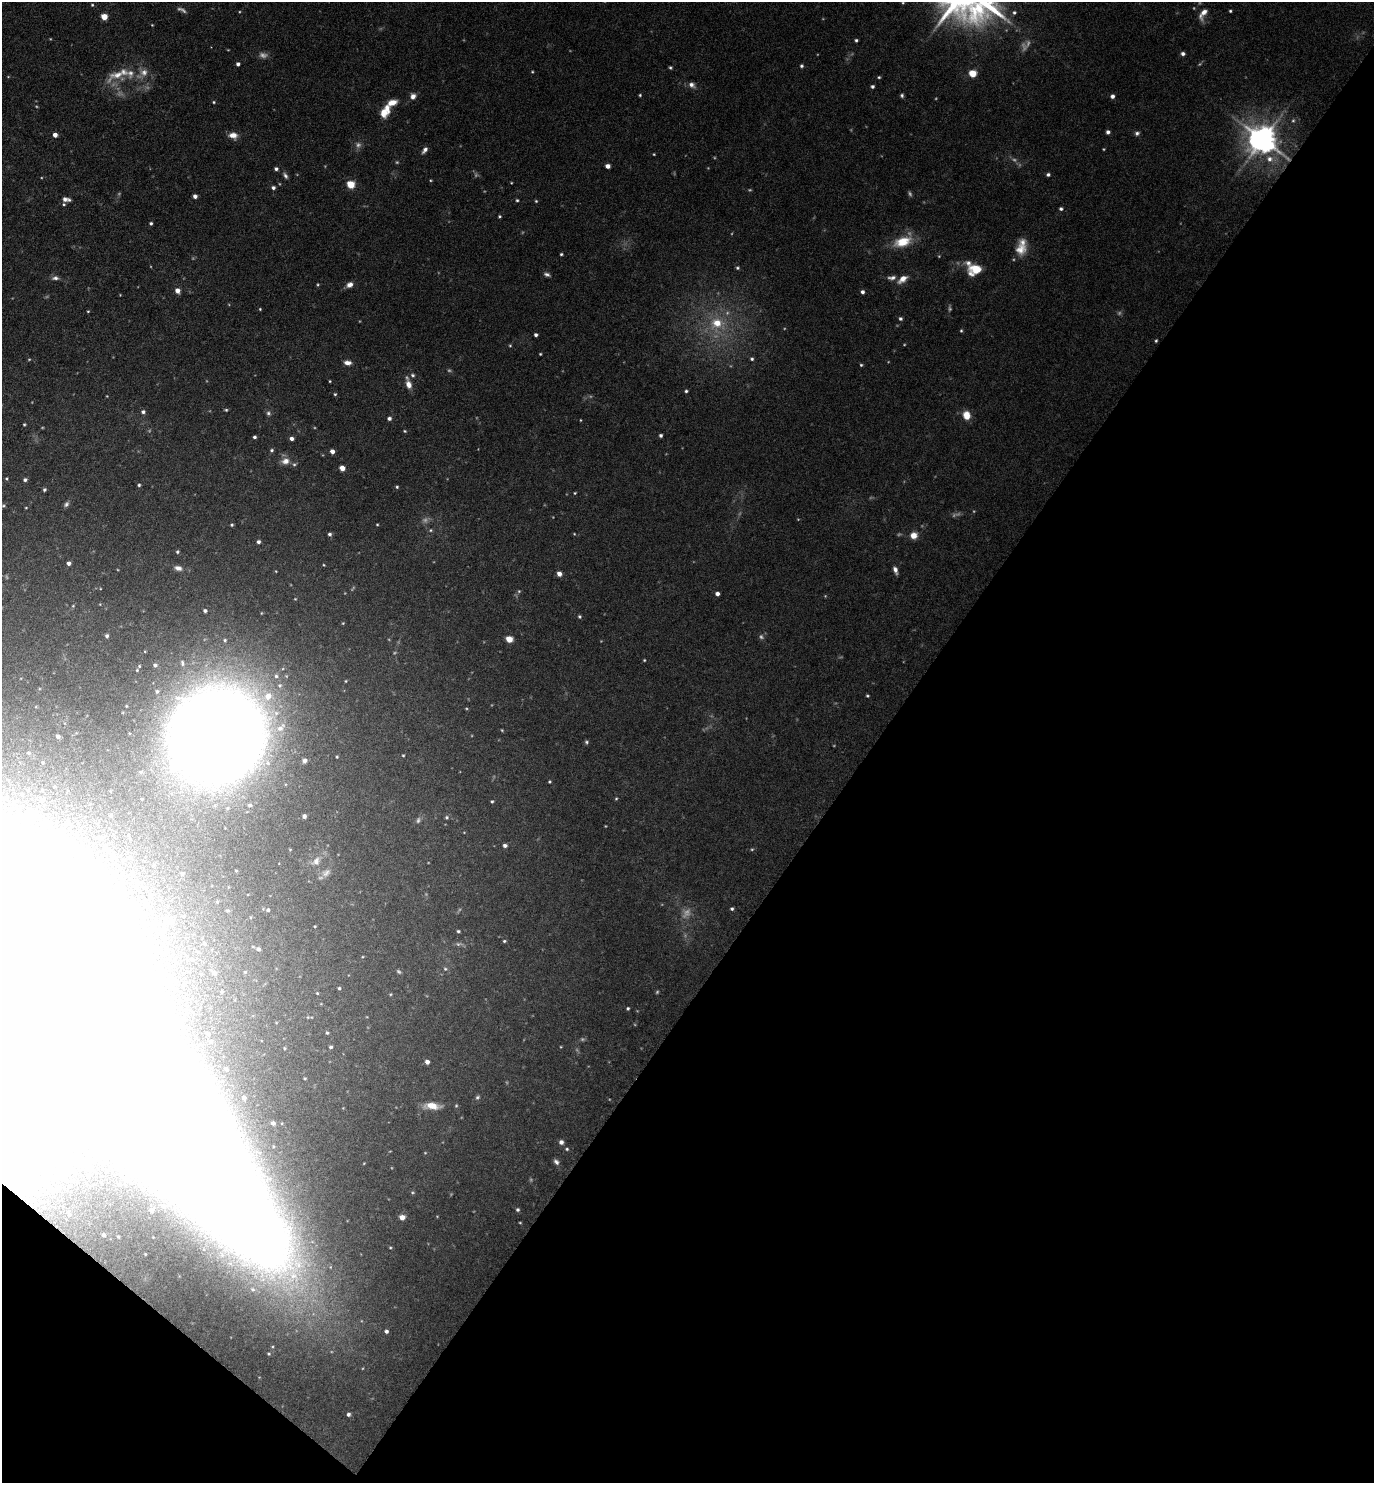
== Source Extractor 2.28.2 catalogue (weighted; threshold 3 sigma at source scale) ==
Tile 15 of 4 x 4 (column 3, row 4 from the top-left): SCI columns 3038-4409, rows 3-1483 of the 5933 x 5928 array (HDU 1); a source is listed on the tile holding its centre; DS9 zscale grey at full resolution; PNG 1376 x 1485 px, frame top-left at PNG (2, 2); no overlay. Shown black and unused: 39% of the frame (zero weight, under 4 of 8 exposures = <1% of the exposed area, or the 3 px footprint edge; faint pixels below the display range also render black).
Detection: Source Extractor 2.28.2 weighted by HDU 2 'WHT'; one run over the whole footprint, this tile lists its part. Background 0.043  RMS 0.0022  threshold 0.00918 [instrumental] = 3 sigma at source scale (4.09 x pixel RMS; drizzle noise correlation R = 1.36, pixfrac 0.8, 0.05/0.05 arcsec/px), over >= 5 px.
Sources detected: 271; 44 too faint to see at this stretch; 25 inside a brighter object's white glare — not listed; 9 inside a brighter listed object's ellipse — not listed separately; the other 193 listed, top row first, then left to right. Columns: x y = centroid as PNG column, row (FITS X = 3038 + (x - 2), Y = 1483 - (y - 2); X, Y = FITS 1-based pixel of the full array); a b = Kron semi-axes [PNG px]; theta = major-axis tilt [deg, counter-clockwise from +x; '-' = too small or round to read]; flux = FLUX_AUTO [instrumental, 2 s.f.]
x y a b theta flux
903 3 4 4 - 0.23
92 5 4 4 - 0.25
1230 11 3 3 - 0.29
1014 13 6 6 - 0.48
1203 13 17 7 59 1.9
104 17 5 4 - 3.9
152 25 4 3 - 0.17
856 40 3 3 - 0.35
1183 54 5 4 - 0.65
238 64 4 4 - 0.67
801 66 5 4 - 0.37
532 72 4 3 - 0.21
972 73 5 5 - 6.5
117 75 37 17 22 5.8
879 77 4 3 - 0.27
692 85 9 7 -38 1
872 86 4 4 - 0.47
640 95 3 3 - 0.25
902 95 5 4 - 0.41
413 96 7 7 - 1.1
1112 96 4 4 - 0.82
214 102 5 4 - 0.27
392 102 11 7 19 2.2
383 113 11 10 - 2.3
1108 132 4 4 - 0.66
1137 133 6 5 - 0.58
55 135 4 4 - 1.6
233 135 10 7 -9 1.9
1263 140 9 8 - 370
425 150 9 5 53 0.82
654 154 4 3 - 0.18
1270 159 10 9 - 1.7
607 166 4 4 - 1.5
276 169 4 4 - 0.56
1048 174 4 4 - 0.47
285 175 9 5 -58 0.62
430 180 4 3 - 0.19
511 183 4 3 - 0.16
351 184 5 5 - 8.4
273 188 5 4 - 0.55
195 196 4 4 - 0.82
66 199 10 5 -9 1
517 200 4 4 - 0.29
536 201 4 3 - 0.24
64 204 5 4 - 0.29
1061 209 4 4 - 0.47
499 216 4 3 - 0.27
151 223 4 4 - 0.42
903 242 24 13 17 5.5
1020 249 16 15 - 3.1
561 254 3 3 - 0.31
737 268 5 5 - 0.37
976 269 14 9 -11 4.3
547 274 9 5 -25 0.63
55 278 10 6 2 0.78
892 278 11 6 6 0.94
903 279 14 7 36 1.9
318 284 5 4 - 0.24
350 285 8 6 26 1.2
177 291 5 5 - 1.4
862 292 4 4 - 0.67
260 309 3 3 - 0.21
88 311 3 3 - 0.21
900 319 5 5 - 0.45
717 323 16 13 7 5.6
961 331 4 4 - 0.26
536 335 4 3 - 0.53
1156 341 4 3 - 0.27
510 345 4 4 - 0.23
540 354 3 2 - 0.21
752 359 5 4 - 0.4
347 363 8 5 -9 1.1
861 365 4 4 - 0.27
413 375 6 6 - 0.53
330 381 3 3 - 0.19
408 384 10 6 -72 1.8
686 391 4 4 - 0.35
335 394 4 4 - 0.28
226 410 4 4 - 0.28
143 412 5 5 - 0.56
268 413 7 6 - 0.57
966 415 8 7 - 3.1
389 418 5 4 - 0.62
24 424 4 3 - 0.24
405 431 5 3 - 0.25
661 435 4 4 - 0.48
254 437 3 3 - 0.49
291 438 4 4 - 0.85
272 450 5 5 - 0.4
332 451 4 4 - 1.4
285 461 11 9 4 1.6
342 468 4 4 - 2.2
6 479 4 4 - 0.24
25 480 4 4 - 0.52
139 485 4 4 - 0.33
397 487 4 4 - 0.28
44 490 3 3 - 0.35
575 493 4 3 - 0.22
66 504 8 6 49 0.57
3 506 5 4 - 0.29
26 508 3 2 - 0.16
377 524 3 3 - 0.2
232 525 4 4 - 0.31
431 530 5 5 - 0.3
330 534 4 4 - 0.51
574 534 4 4 - 0.19
914 535 7 7 - 2.1
258 542 4 4 - 0.59
177 552 4 4 - 0.31
69 563 4 4 - 0.7
178 568 10 6 -12 1.1
895 570 8 5 -71 1
559 574 4 4 - 1.6
519 591 5 5 - 0.3
717 594 4 4 - 0.93
73 606 4 4 - 0.2
205 611 3 3 - 0.57
579 617 4 4 - 0.35
343 623 4 3 - 0.19
107 636 5 4 - 0.5
509 639 5 4 - 4.5
225 640 5 4 - 0.32
644 660 3 3 - 0.19
182 663 7 5 -78 0.4
155 665 4 3 - 0.45
276 676 8 7 - 0.87
346 681 4 4 - 0.21
280 685 8 7 - 0.9
867 696 4 3 - 0.26
217 734 73 66 34 470
58 736 4 4 - 0.66
586 742 5 5 - 0.39
28 753 5 4 - 0.28
403 755 3 3 - 0.21
337 757 3 3 - 0.19
305 760 5 5 - 0.7
43 763 4 3 - 0.21
141 772 5 4 - 0.3
549 782 4 4 - 0.26
616 799 4 4 - 0.23
42 801 5 3 - 0.2
492 801 4 3 - 0.28
250 805 5 5 - 0.46
111 816 4 4 - 0.3
304 816 4 4 - 0.73
447 817 5 5 - 0.35
100 837 6 5 - 0.48
505 845 5 4 - 0.6
105 848 9 7 -47 0.76
129 857 7 6 - 0.6
316 861 13 9 56 1.6
182 873 4 4 - 0.46
326 873 14 9 39 1.3
732 909 4 4 - 0.38
268 910 4 4 - 0.41
315 926 3 2 - 0.19
162 931 5 4 - 0.45
458 931 4 3 - 0.32
504 941 4 4 - 0.29
258 949 4 4 - 0.54
445 969 6 5 - 0.36
214 973 5 5 - 0.95
201 974 4 4 - 0.2
339 988 4 4 - 0.3
222 992 4 4 - 0.31
317 993 4 4 - 0.22
391 994 5 3 - 0.18
628 1008 4 3 - 0.35
327 1033 5 4 - 0.28
208 1034 5 4 - 0.39
210 1042 6 6 - 0.59
331 1047 4 4 - 0.37
284 1048 4 3 - 0.24
427 1062 4 4 - 0.95
226 1069 5 4 - 0.47
478 1097 6 5 - 0.42
244 1098 3 3 - 0.54
432 1106 16 7 -5 3.1
456 1106 5 4 - 0.26
169 1113 187 58 -55 1900
273 1123 4 4 - 0.53
561 1142 5 4 - 0.85
567 1149 4 4 - 0.29
556 1162 8 5 -49 0.66
59 1188 3 2 - 0.25
163 1206 3 3 - 0.31
151 1210 3 3 - 0.35
518 1210 5 4 - 0.4
402 1217 5 4 - 2.1
104 1235 3 3 - 0.32
252 1289 8 7 - 1
386 1331 4 4 - 0.58
348 1414 5 4 - 0.57
Overlapping masked pixels (flux is a lower limit): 2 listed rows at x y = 1263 140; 169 1113
Isophote crosses this tile's border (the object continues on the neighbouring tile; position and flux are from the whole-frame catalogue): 1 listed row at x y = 169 1113
Unlisted compact peaks at least as high as the median listed source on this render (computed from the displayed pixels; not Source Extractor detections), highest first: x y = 974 11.